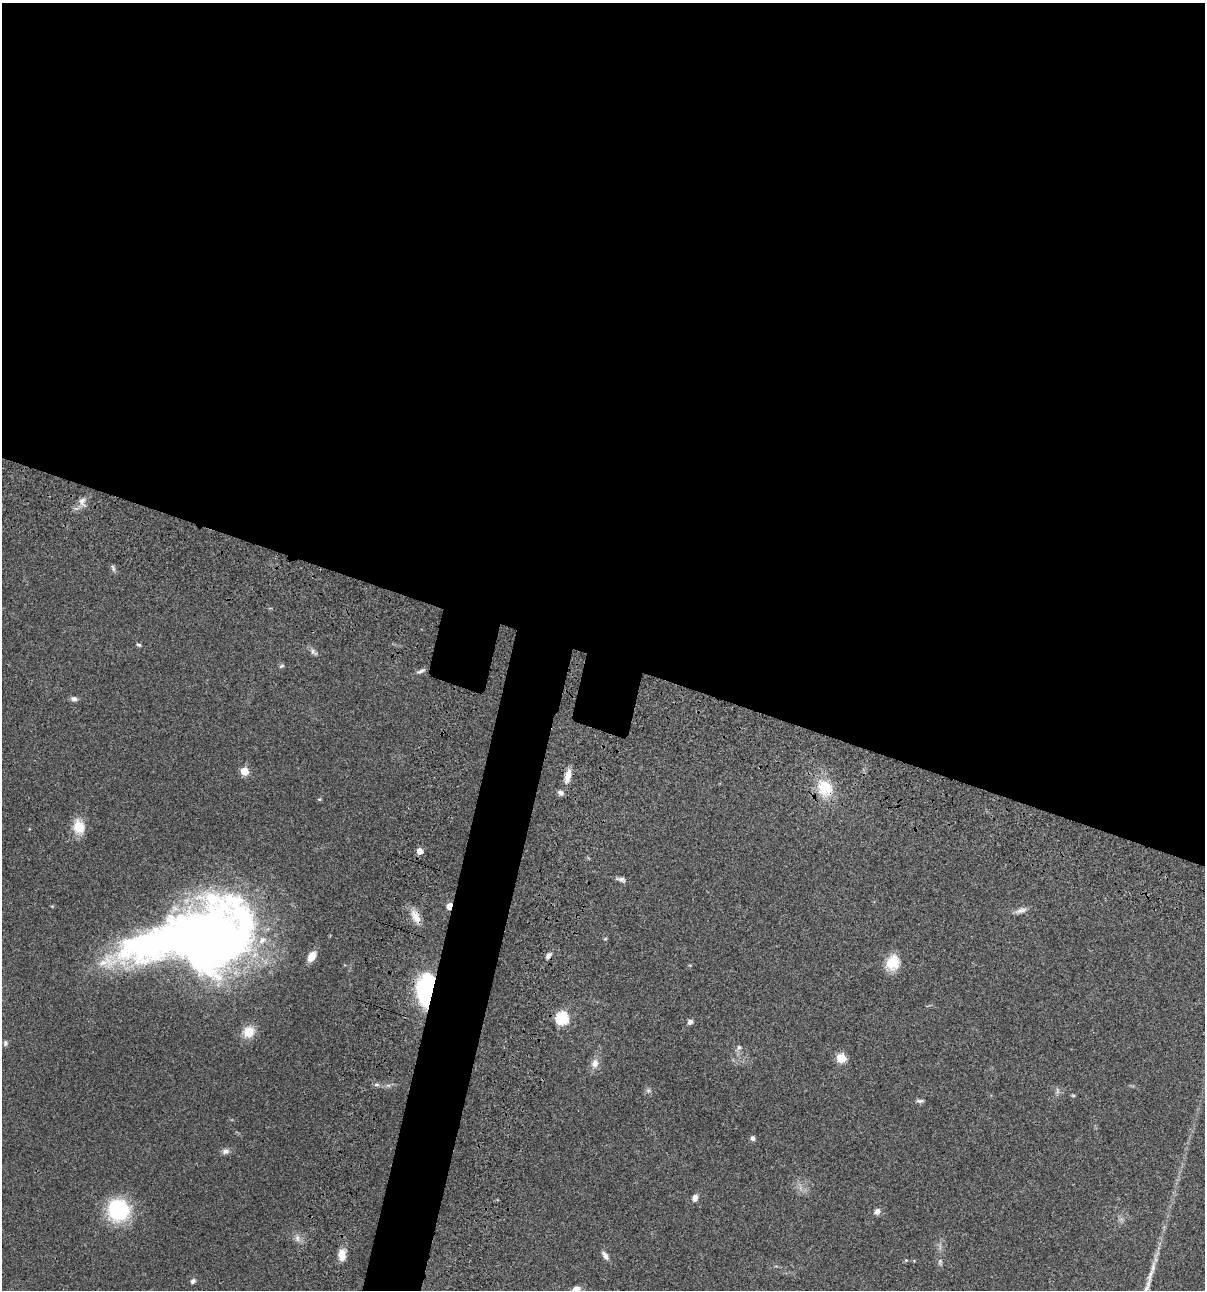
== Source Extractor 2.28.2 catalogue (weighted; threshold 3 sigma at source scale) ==
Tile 3 of 4 x 4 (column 3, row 1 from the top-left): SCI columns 2641-3843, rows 3986-5273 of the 5405 x 5390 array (HDU 1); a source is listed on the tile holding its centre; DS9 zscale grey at full resolution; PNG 1207 x 1292 px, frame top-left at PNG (2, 3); no overlay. Shown black and unused: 54% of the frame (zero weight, under 3 of 4 exposures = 9% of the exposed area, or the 3 px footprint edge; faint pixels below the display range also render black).
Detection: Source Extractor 2.28.2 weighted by HDU 2 'WHT'; one run over the whole footprint, this tile lists its part. Background 0.0462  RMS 0.0055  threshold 0.0249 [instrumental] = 3 sigma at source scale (4.5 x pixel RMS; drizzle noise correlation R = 1.50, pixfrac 1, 0.05/0.05 arcsec/px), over >= 5 px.
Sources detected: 49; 1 inside a brighter object's white glare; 1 long thin detection or spike segment (spike, bleed or trail) — not listed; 1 inside a brighter listed object's ellipse — not listed separately; the other 46 listed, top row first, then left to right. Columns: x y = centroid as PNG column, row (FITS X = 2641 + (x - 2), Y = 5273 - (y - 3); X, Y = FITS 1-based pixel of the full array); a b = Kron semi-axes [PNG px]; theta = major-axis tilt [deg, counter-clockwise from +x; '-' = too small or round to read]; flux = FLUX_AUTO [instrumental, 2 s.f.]
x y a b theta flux
82 502 13 9 -86 3.4
113 568 10 5 -67 1.4
138 645 6 4 -35 0.86
313 652 13 6 -39 1.8
281 666 7 5 27 0.91
421 671 12 5 24 1.7
74 699 8 6 -7 1.8
244 771 5 5 - 16
568 776 17 7 78 5.6
825 788 24 19 -53 18
561 793 8 6 -15 2.1
79 827 18 14 -72 9.1
420 851 5 5 - 5.6
621 879 13 5 -14 2
449 906 5 4 - 8.6
1021 910 17 7 19 2.9
416 917 20 9 -64 6.1
205 936 93 65 17 470
605 939 4 4 - 0.58
548 955 10 5 49 1.9
311 956 11 7 59 6.4
893 963 19 15 71 11
427 990 22 12 88 110
562 1018 6 6 - 67
690 1022 7 6 - 1.7
249 1032 15 13 35 8.6
5 1043 7 6 - 1.2
739 1047 8 6 58 1.5
841 1058 5 5 - 24
595 1063 13 10 82 4
648 1090 7 7 - 1.3
1057 1090 9 4 82 1.2
1073 1095 6 4 -1 0.61
920 1101 11 5 0 1.4
753 1138 6 5 - 1.5
225 1151 10 8 16 2.2
695 1198 9 6 72 2.6
119 1210 18 18 - 55
877 1211 8 7 - 2.4
297 1238 10 6 -90 2.3
342 1255 15 9 -86 5.4
605 1255 12 6 -55 2.3
906 1260 5 5 - 0.65
940 1262 9 5 82 1.3
193 1281 7 6 - 1.4
576 1289 9 6 14 3.3
Overlapping masked pixels (flux is a lower limit): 6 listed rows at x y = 825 788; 449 906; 416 917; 205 936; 548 955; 427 990
Isophote crosses this tile's border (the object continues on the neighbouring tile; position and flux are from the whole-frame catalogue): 1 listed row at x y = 576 1289